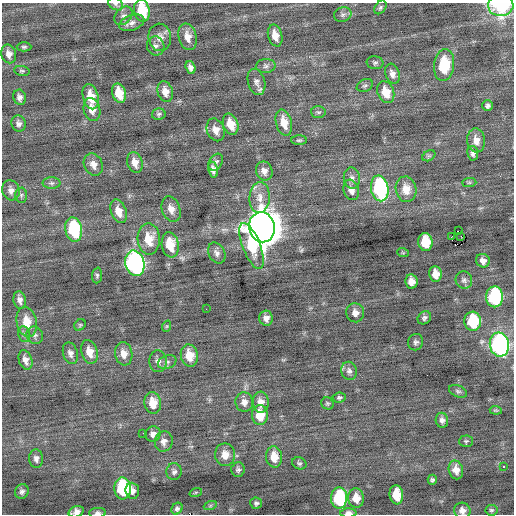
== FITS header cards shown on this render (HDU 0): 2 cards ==
NAXIS1  =                  512 / Axis length
NAXIS2  =                  512 / Axis length

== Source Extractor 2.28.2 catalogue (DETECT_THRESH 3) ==
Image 512 x 512 px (HDU 0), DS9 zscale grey, 1 PNG px = 1 image px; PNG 516 x 516 px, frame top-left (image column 1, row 512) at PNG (2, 3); each listed source drawn as its Kron ellipse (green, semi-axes under 4 px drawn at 4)
Background -0.0341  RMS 0.86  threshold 2.59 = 3 sigma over >= 5 px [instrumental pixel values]
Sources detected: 130; all 130 listed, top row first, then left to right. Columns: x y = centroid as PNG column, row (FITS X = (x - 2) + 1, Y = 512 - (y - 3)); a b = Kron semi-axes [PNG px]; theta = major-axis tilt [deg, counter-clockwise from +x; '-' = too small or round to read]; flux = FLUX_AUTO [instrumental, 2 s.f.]
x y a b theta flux
116 4 8 5 -32 160
501 5 12 11 - 5000
380 7 7 5 52 120
142 11 11 7 -76 2000
343 14 9 7 13 190
123 16 10 7 48 230
132 23 13 7 20 320
275 36 11 7 -73 620
160 37 14 11 -83 510
187 37 13 9 -75 570
156 46 9 8 - 250
24 47 7 4 0 110
9 54 9 7 -75 330
375 63 8 6 -6 140
444 65 16 10 83 2200
266 66 9 7 3 190
190 68 6 5 - 230
22 71 8 5 -9 100
392 74 10 7 -70 300
256 82 13 8 -75 310
365 85 8 6 25 140
165 91 11 7 -74 450
386 92 11 8 -70 980
119 93 10 7 -75 1000
20 97 8 6 -80 230
91 97 13 7 -75 990
487 106 5 5 - 150
92 109 11 8 -76 470
318 112 7 6 - 130
159 114 7 6 - 120
19 123 8 7 - 210
284 123 13 8 -75 800
231 124 11 7 -70 870
216 130 12 8 -67 480
299 140 8 4 1 100
476 140 12 9 -83 540
473 153 7 5 -81 180
429 156 7 5 30 110
216 162 9 6 58 180
135 163 10 7 -72 490
93 164 11 9 -62 390
213 170 8 5 -78 280
264 171 10 8 -70 350
352 178 11 8 -83 260
469 182 7 4 1 98
52 183 9 5 0 160
380 188 13 8 -78 7500
406 189 13 10 -81 800
11 190 10 8 -73 320
351 190 10 7 -71 390
21 195 7 6 - 150
260 197 15 10 85 680
171 209 13 9 -69 470
119 211 12 7 -72 710
262 227 15 13 -78 120000
74 229 12 8 -79 3700
458 231 3 2 - 2500
461 236 3 2 - 88
451 237 2 2 - 390
149 239 15 11 -88 1200
425 242 9 7 -84 1700
170 245 13 8 -81 1400
252 246 24 9 -69 2400
217 253 11 8 -62 250
403 253 6 3 -19 56
483 261 7 6 - 300
135 263 13 9 -76 16000
435 274 8 6 -81 640
97 275 8 5 84 110
464 280 9 8 - 210
411 282 7 6 - 490
495 297 10 8 90 5900
20 300 9 6 -79 260
206 309 2 2 - 72
355 313 9 9 - 370
266 318 7 7 - 310
424 318 7 6 - 170
473 321 9 8 - 2600
27 322 15 10 -79 960
80 325 6 5 - 89
167 326 6 3 71 65
24 334 8 6 -78 150
35 335 9 8 - 200
416 342 8 7 - 180
499 345 12 9 -82 17000
89 352 12 8 -73 600
70 353 11 7 -74 270
124 354 12 8 -81 480
189 356 11 8 -77 920
25 360 10 6 -73 340
158 361 11 8 -86 300
167 362 9 6 22 200
349 371 9 8 - 220
458 391 9 6 -22 140
339 397 6 5 - 110
244 402 10 8 -84 340
261 402 10 8 -87 420
153 403 11 8 -81 860
327 403 6 5 - 96
496 410 6 4 -6 69
260 415 10 8 -89 1100
442 420 7 6 - 200
143 433 2 2 - 170
153 434 8 7 - 250
466 441 7 5 2 100
164 442 10 9 - 330
225 455 11 10 - 610
274 457 10 8 -86 830
36 459 9 7 -87 220
299 463 7 6 - 110
503 467 3 3 - 620
238 470 7 6 - 150
456 470 9 7 -76 450
174 472 8 7 - 180
432 480 5 4 - 110
122 488 11 8 -87 4400
22 491 7 6 - 180
132 491 8 7 - 260
196 492 6 4 19 67
396 495 9 7 -83 1200
339 498 10 8 89 4200
356 498 10 8 -82 660
256 503 6 5 - 130
210 506 7 4 19 85
177 509 6 5 - 140
491 510 6 5 - 100
462 511 8 8 - 320
76 512 8 5 19 290
97 513 8 5 3 180
348 513 8 4 0 260
At the frame edge (FLAGS 8, measured only in part): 7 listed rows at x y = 116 4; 501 5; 142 11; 462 511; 76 512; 97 513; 348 513